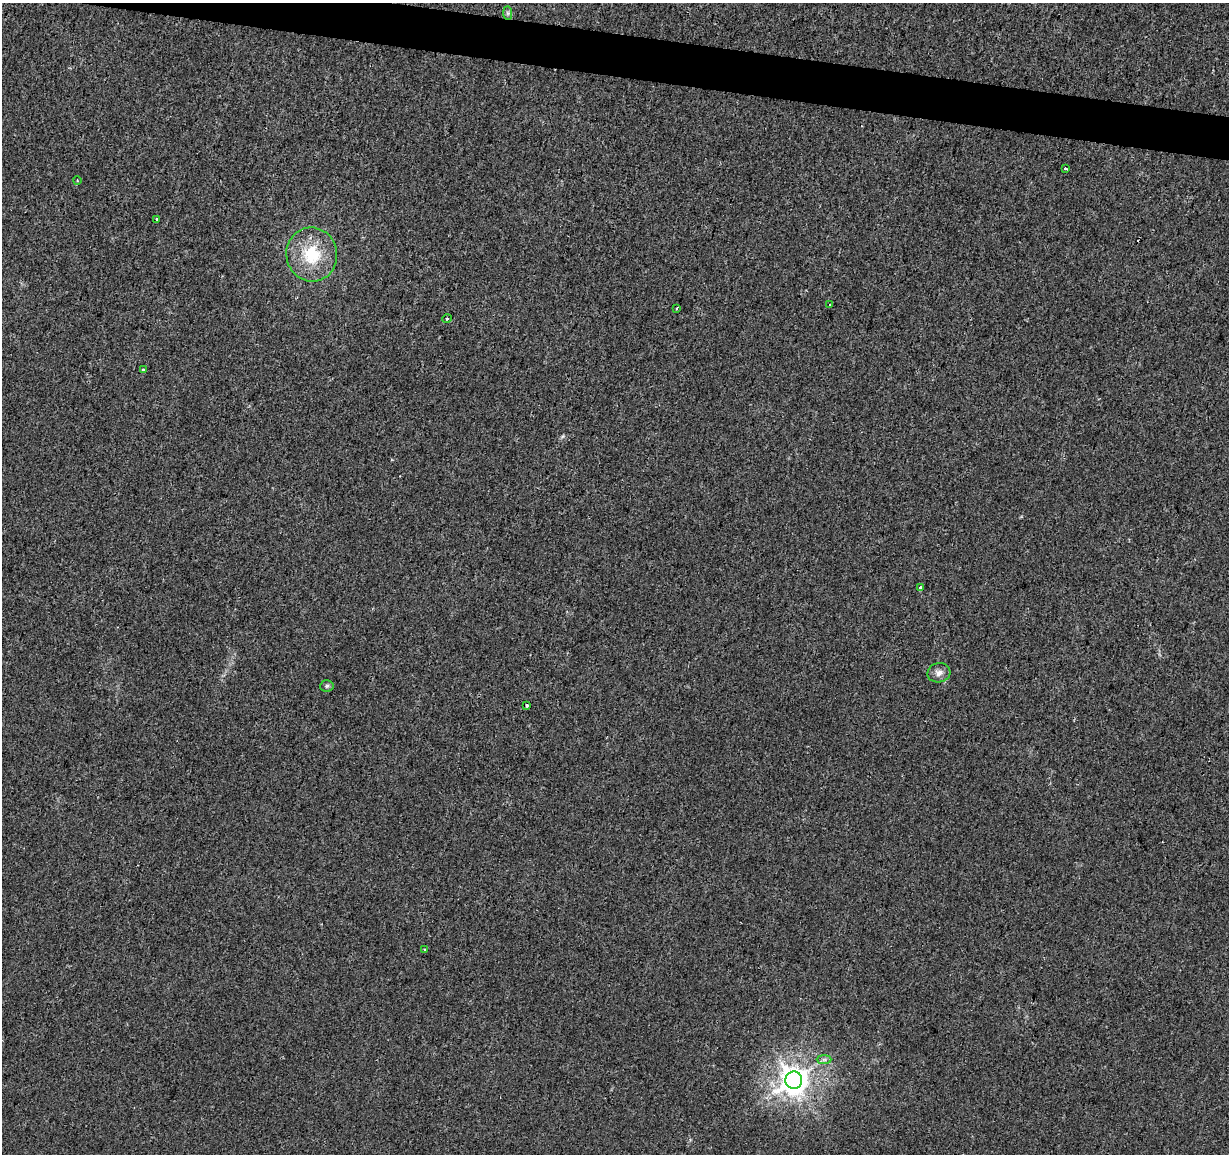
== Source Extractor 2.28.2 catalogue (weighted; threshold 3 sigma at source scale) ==
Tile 11 of 4 x 4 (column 3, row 3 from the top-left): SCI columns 2453-3679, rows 1377-2528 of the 4913 x 5118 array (HDU 1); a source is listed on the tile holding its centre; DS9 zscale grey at full resolution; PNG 1231 x 1156 px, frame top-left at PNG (2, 3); each listed source drawn as its Kron ellipse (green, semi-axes under 4 px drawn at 4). Shown black and unused: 3% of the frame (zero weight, under 2 of 3 exposures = <1% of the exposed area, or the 3 px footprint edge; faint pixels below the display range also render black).
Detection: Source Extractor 2.28.2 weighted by HDU 2 'WHT'; one run over the whole footprint, this tile lists its part. Background 0.00516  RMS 0.0036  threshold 0.016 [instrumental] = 3 sigma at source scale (4.5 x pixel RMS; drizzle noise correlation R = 1.50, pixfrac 1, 0.0396/0.0396 arcsec/px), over >= 5 px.
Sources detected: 17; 1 cosmic-ray / hot-pixel residue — neither listed nor drawn; the other 16 listed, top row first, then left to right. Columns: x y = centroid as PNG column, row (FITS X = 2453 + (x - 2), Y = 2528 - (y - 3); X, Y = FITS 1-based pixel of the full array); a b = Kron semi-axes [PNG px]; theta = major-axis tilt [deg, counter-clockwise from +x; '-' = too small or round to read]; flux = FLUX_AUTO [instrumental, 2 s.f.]
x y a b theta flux
508 13 7 4 -89 0.72
1065 168 3 3 - 1.6
77 181 4 3 - 0.33
157 219 3 3 - 1
312 255 27 25 -78 16
829 305 3 2 - 0.24
677 308 3 2 - 0.39
447 319 5 4 - 0.72
143 369 3 2 - 0.3
920 588 3 3 - 0.54
939 673 11 9 12 2
327 686 7 5 3 0.75
527 705 3 3 - 0.59
425 950 3 3 - 0.51
824 1060 7 4 0 0.77
794 1080 8 8 - 480
Unlisted compact peaks at least as high as the median listed source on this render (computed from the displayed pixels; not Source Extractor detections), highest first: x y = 563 436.